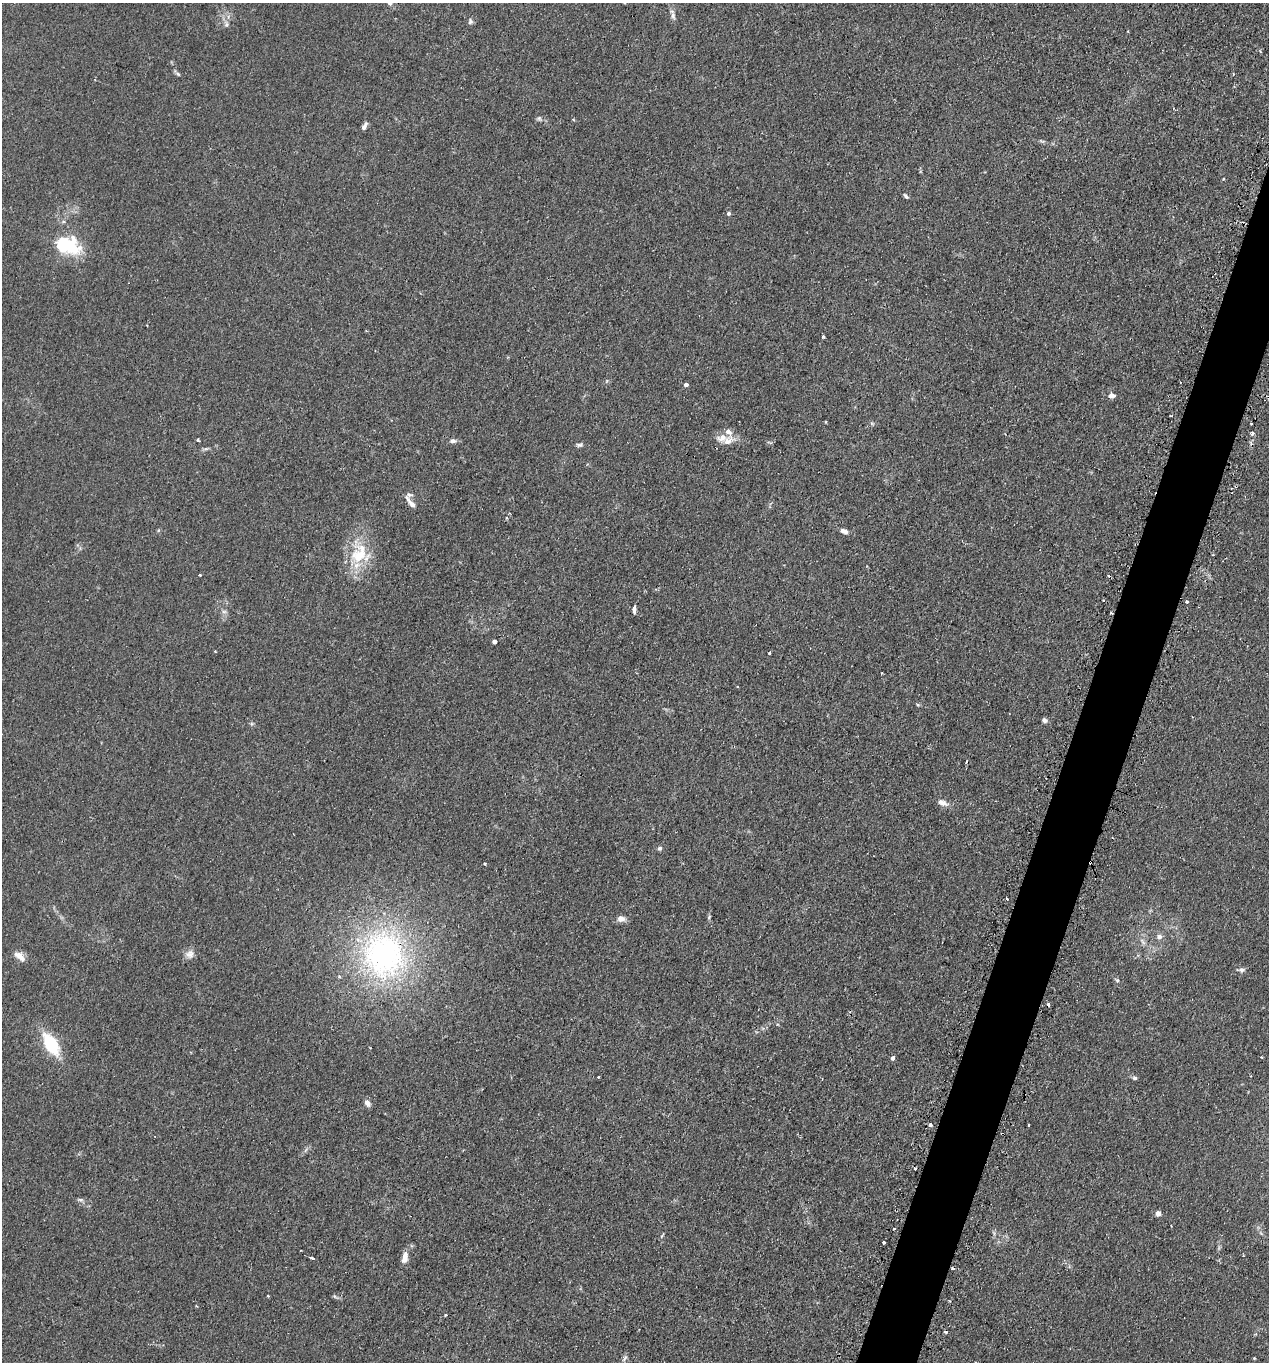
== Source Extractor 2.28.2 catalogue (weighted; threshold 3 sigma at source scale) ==
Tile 10 of 4 x 4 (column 2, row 3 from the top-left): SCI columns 1486-2752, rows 1578-2937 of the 5665 x 5686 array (HDU 1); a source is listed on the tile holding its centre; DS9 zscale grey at full resolution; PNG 1271 x 1364 px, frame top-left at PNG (2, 3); no overlay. Shown black and unused: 4% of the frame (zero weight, under 2 of 3 exposures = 3% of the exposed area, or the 3 px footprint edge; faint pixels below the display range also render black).
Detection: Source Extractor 2.28.2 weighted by HDU 2 'WHT'; one run over the whole footprint, this tile lists its part. Background 0.0365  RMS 0.0053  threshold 0.0241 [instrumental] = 3 sigma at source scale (4.5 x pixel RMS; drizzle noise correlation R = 1.50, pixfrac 1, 0.05/0.05 arcsec/px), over >= 5 px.
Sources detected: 82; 11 cosmic-ray / hot-pixel residue — not listed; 2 inside a brighter listed object's ellipse — not listed separately; the other 69 listed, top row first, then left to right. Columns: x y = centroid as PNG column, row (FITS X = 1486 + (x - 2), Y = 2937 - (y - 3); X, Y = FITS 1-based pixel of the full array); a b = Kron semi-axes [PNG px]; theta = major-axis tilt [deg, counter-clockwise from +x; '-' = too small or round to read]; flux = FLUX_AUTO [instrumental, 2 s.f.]
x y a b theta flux
673 15 14 6 -81 2.4
470 21 8 6 78 1.2
226 24 9 6 88 1.6
178 74 7 4 -45 0.91
539 118 7 6 - 1.2
573 119 5 3 - 0.48
364 126 9 4 63 1.9
1224 179 4 2 - 0.4
906 196 7 4 -47 1
729 213 4 4 - 1.2
64 245 10 7 -14 130
823 337 3 3 - 1.1
686 384 4 4 - 1.7
1111 395 9 6 -2 2.2
872 424 6 4 -20 0.75
1253 433 3 3 - 2.2
198 440 4 3 - 0.8
453 441 8 5 -5 1.8
728 441 19 11 36 4.7
579 445 8 5 -6 1.1
410 502 22 6 -52 3.8
507 518 4 3 - 0.71
844 531 9 5 -20 2.3
359 554 31 21 56 21
200 575 3 3 - 1.6
1186 602 3 3 - 4.2
634 609 9 4 86 1.5
224 612 7 4 0 1.1
495 641 4 4 - 2.8
215 652 4 2 - 0.42
769 653 3 3 - 1.2
882 673 3 2 - 0.37
918 705 5 3 - 0.6
1044 720 5 5 - 1.8
966 762 5 3 - 0.52
943 803 15 7 -24 3.1
659 848 6 6 - 1.1
485 864 3 2 - 0.82
1007 899 3 3 - 1
709 917 6 4 72 0.72
621 919 9 7 0 3.1
1159 937 6 6 - 2.3
1143 942 12 4 -51 1.8
190 954 12 11 - 3.3
384 955 67 58 -77 130
19 956 18 8 -40 3.9
1242 970 7 6 - 1.6
1117 980 6 5 - 0.88
51 1044 21 11 -59 29
893 1058 4 4 - 1.6
598 1077 3 2 - 0.83
1135 1078 6 5 - 1.1
367 1103 10 6 -53 2.2
930 1125 4 4 - 1.4
1028 1125 3 2 - 0.75
80 1200 9 5 -10 1.3
1158 1213 4 4 - 3.9
894 1228 3 2 - 0.87
662 1236 9 2 55 0.63
884 1242 3 3 - 1.4
1243 1256 3 2 - 0.62
405 1257 13 6 79 4.9
312 1258 5 3 - 3.5
268 1296 3 3 - 0.56
335 1296 7 4 -45 0.81
196 1306 3 3 - 0.51
445 1315 3 3 - 0.72
625 1358 10 5 56 1.2
1254 1358 3 2 - 0.88
Overlapping masked pixels (flux is a lower limit): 1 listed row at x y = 384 955